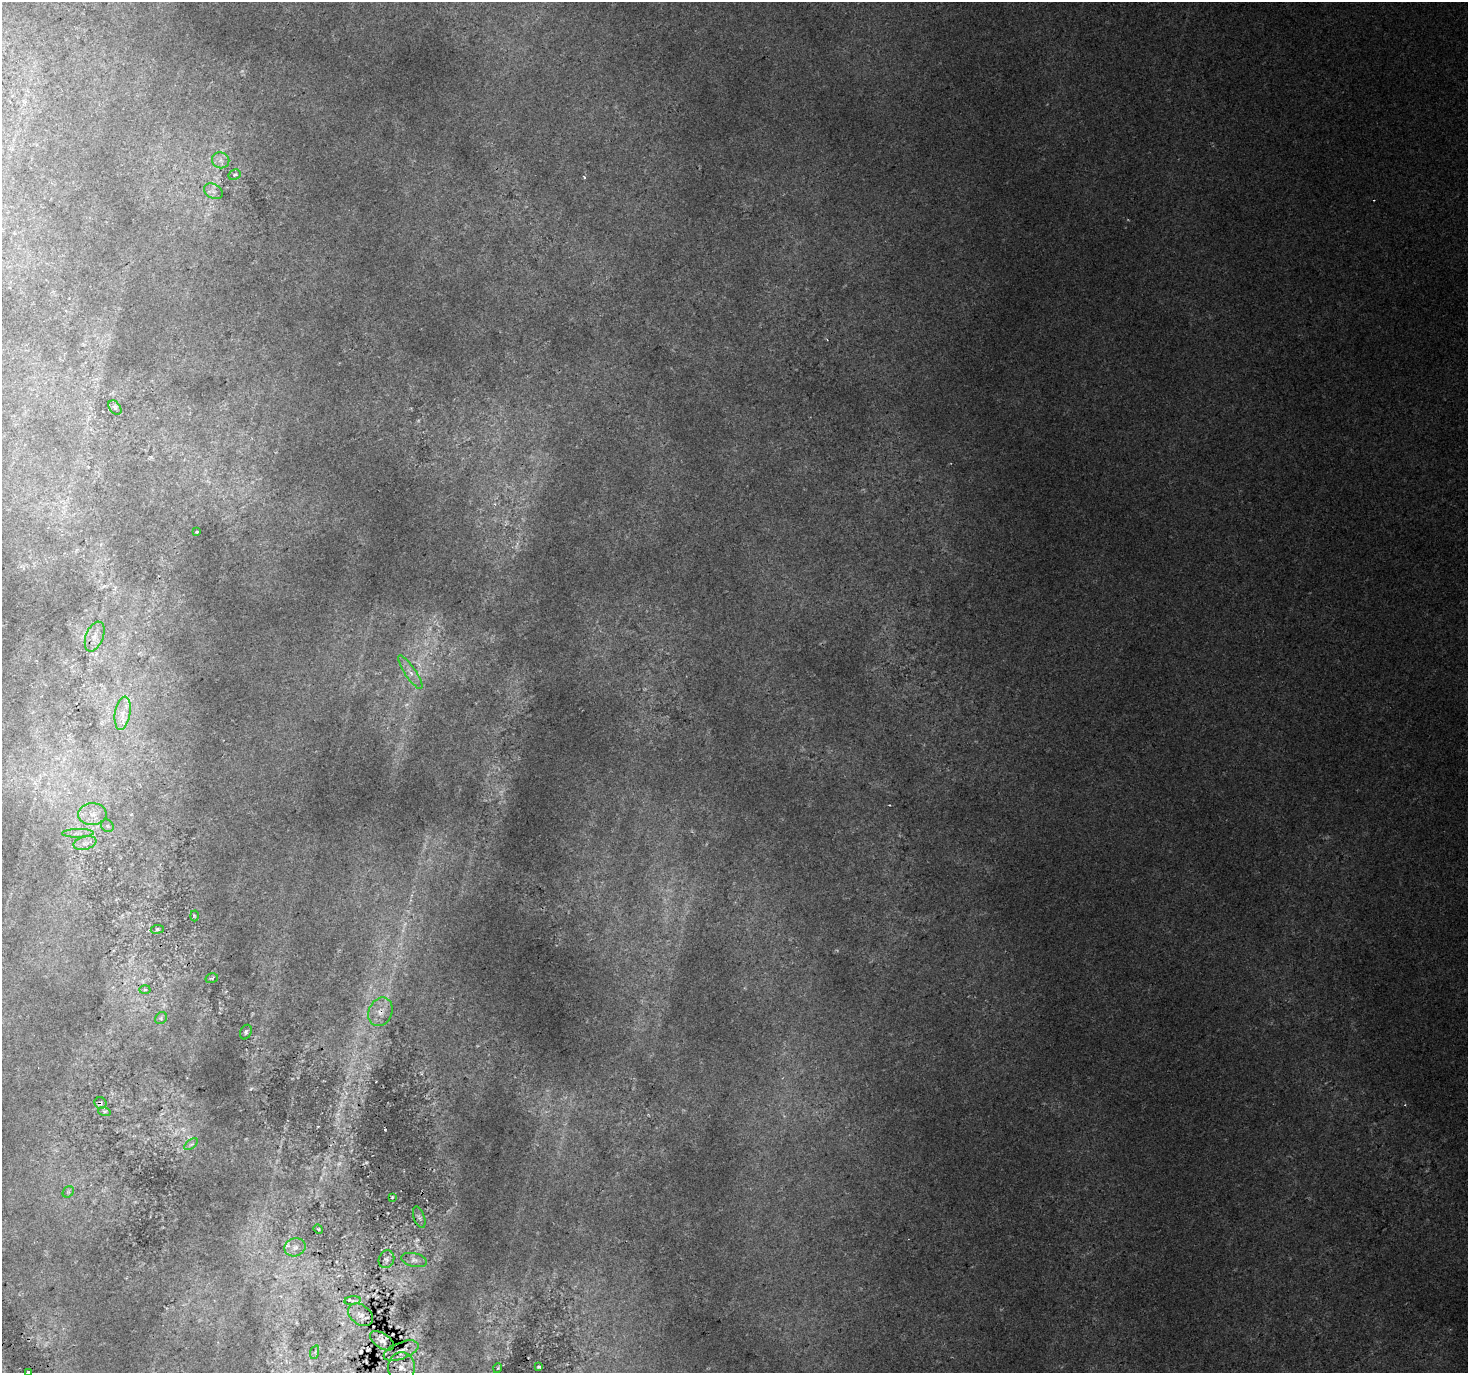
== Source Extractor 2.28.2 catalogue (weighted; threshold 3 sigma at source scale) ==
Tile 7 of 4 x 4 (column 3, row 2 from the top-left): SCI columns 2975-4440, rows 2939-4309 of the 5943 x 5816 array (HDU 1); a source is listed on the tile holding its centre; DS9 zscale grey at full resolution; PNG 1470 x 1375 px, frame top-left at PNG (2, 2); each listed source drawn as its Kron ellipse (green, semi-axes under 4 px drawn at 4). Shown black and unused: <1% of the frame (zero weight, under 2 of 3 exposures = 3% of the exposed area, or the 3 px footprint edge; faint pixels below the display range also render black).
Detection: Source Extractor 2.28.2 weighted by HDU 2 'WHT'; one run over the whole footprint, this tile lists its part. Background 0.0214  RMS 0.0069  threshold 0.0309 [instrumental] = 3 sigma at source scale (4.5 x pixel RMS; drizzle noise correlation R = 1.50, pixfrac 1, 0.0396/0.0396 arcsec/px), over >= 5 px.
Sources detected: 53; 7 too faint to see at this stretch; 5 cosmic-ray / hot-pixel residue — neither listed nor drawn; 3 inside a brighter listed object's ellipse — not listed separately; the other 38 listed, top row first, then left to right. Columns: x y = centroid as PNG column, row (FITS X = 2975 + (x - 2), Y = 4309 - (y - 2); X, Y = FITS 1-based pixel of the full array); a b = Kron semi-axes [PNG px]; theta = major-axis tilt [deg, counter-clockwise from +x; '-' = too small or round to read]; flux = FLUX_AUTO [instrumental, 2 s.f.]
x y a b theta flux
221 160 9 8 - 3.3
235 175 6 5 - 1.7
213 191 10 7 -30 3.1
115 408 8 5 -50 1.4
197 532 3 2 - 0.95
95 636 15 8 69 5.6
410 672 20 5 -56 5.5
123 713 17 7 81 6.6
92 814 14 11 -2 7.9
107 826 7 5 -46 1.6
78 833 16 4 1 3
85 843 12 6 14 3.9
194 916 5 3 - 0.71
157 929 6 3 8 0.79
212 978 6 5 - 1.2
145 990 5 3 - 0.79
380 1012 15 11 67 7.9
161 1018 6 5 - 1.3
246 1032 7 5 65 1.7
100 1103 6 5 - 1.3
104 1111 6 4 -18 0.95
191 1144 7 4 36 1.3
68 1192 6 5 - 1.3
392 1197 3 2 - 0.62
419 1217 11 5 -71 1.7
318 1229 5 4 - 0.8
295 1247 10 9 - 4.3
386 1259 9 7 67 2
414 1260 13 6 -13 3.1
353 1301 8 4 7 1.5
360 1315 14 9 -36 5.1
382 1341 13 7 -33 3.5
401 1351 18 8 21 4.7
315 1352 7 4 72 1.3
402 1367 15 13 86 8.6
539 1367 4 3 - 1.1
498 1368 5 3 - 0.59
28 1372 3 3 - 2.4
Overlapping masked pixels (flux is a lower limit): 5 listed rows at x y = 380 1012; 100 1103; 360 1315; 382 1341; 401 1351
Isophote crosses this tile's border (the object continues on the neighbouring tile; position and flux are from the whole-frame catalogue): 1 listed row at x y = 28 1372
Unlisted compact peaks at least as high as the median listed source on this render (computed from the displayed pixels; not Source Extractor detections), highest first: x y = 366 1162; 251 1089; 889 805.